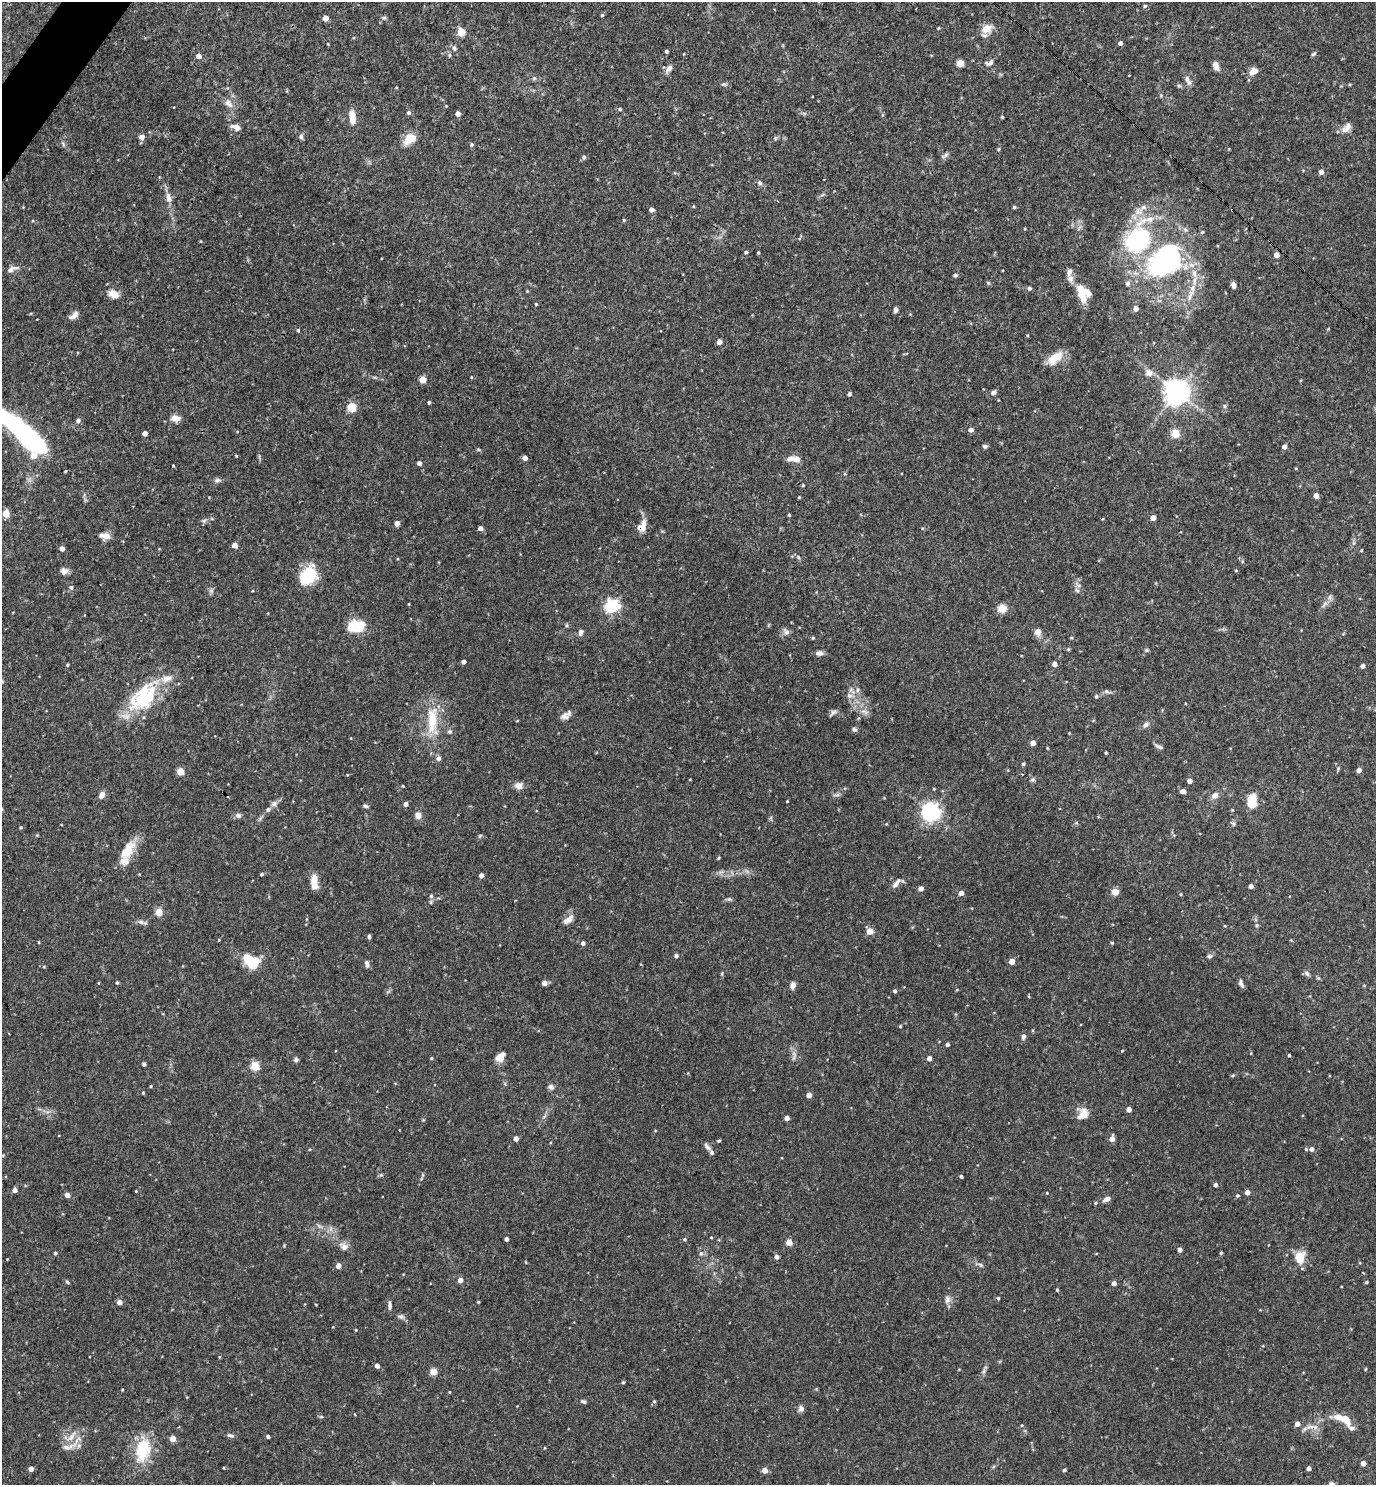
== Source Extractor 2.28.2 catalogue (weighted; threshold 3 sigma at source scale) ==
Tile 11 of 4 x 4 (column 3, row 3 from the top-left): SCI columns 2897-4270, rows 1484-2966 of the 5935 x 5931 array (HDU 1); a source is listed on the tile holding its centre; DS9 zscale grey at full resolution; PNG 1378 x 1487 px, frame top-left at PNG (2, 2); no overlay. Shown black and unused: <1% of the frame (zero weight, under 3 of 4 exposures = <1% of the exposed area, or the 3 px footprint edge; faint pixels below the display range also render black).
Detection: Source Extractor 2.28.2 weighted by HDU 2 'WHT'; one run over the whole footprint, this tile lists its part. Background 0.0714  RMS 0.0036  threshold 0.0162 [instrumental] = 3 sigma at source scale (4.5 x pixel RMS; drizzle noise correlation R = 1.50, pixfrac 1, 0.05/0.05 arcsec/px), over >= 5 px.
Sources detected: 329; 1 inside a brighter object's white glare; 4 cosmic-ray / hot-pixel residue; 1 long thin detection or spike segment (spike, bleed or trail) — not listed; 14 inside a brighter listed object's ellipse — not listed separately; the other 309 listed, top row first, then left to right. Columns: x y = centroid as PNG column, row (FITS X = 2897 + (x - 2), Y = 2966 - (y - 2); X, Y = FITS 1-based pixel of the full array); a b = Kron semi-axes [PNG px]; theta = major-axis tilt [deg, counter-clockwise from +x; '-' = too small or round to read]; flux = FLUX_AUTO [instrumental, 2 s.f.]
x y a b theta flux
1145 6 5 4 - 0.61
602 15 4 4 - 0.43
325 18 4 4 - 3.3
384 18 6 4 1 0.56
938 28 4 3 - 0.33
986 29 9 6 56 6.8
461 32 5 5 - 11
1120 43 4 4 - 1.3
454 48 8 6 -71 0.99
667 51 3 3 - 0.63
1314 54 6 4 39 0.64
449 55 5 5 - 0.57
199 56 4 4 - 2.5
960 63 5 5 - 10
990 63 12 7 29 1.4
1216 65 9 6 -69 2.2
669 68 10 6 52 1.8
1253 71 11 8 40 2.4
534 78 6 6 - 0.65
1187 79 11 6 -74 1.5
724 84 6 5 - 0.63
1350 84 3 3 - 0.33
1179 86 6 4 -19 0.53
229 103 14 9 -45 2.5
620 109 5 4 - 0.57
409 112 5 5 - 0.89
458 114 4 4 - 2
352 117 16 7 -80 4
1002 117 3 3 - 0.41
1348 126 13 8 75 1.8
237 128 9 8 - 1.6
141 137 8 7 - 1.4
301 137 7 6 - 0.83
410 138 13 8 39 6.8
63 144 7 4 -54 0.66
471 144 5 5 - 0.61
999 149 6 3 70 0.37
945 155 11 5 35 0.93
584 157 6 5 - 0.78
1321 172 4 4 - 2
760 183 7 6 - 0.83
168 198 15 7 -78 2.5
693 206 4 3 - 0.31
1014 207 4 4 - 0.55
651 210 4 4 - 1.8
624 220 4 4 - 0.4
1138 239 37 25 58 48
746 252 4 4 - 0.61
758 253 3 3 - 0.45
1276 255 4 4 - 3.6
1165 260 41 28 42 60
12 269 16 6 23 2
1194 273 13 7 -88 2.6
955 275 5 4 - 0.69
1070 278 11 9 -72 2
988 283 5 5 - 0.47
1128 283 7 7 - 0.92
1233 285 6 4 -72 1.6
1029 288 5 4 - 0.85
113 294 14 9 -23 3.1
1190 295 21 5 71 2.7
1082 297 19 8 -64 6
536 304 4 3 - 0.3
1136 308 4 4 - 2.1
896 310 6 5 - 1
31 313 5 3 - 0.31
910 314 4 4 - 0.28
74 315 14 7 37 1.8
1328 329 5 3 - 0.25
298 330 4 3 - 0.5
1027 335 4 3 - 0.3
719 342 4 4 - 2.2
1055 358 23 11 37 5.6
1149 373 11 8 -49 2
471 377 4 4 - 0.31
423 379 5 4 - 6.4
993 392 7 6 - 0.95
1177 392 8 8 - 310
849 394 4 3 - 0.75
429 402 4 3 - 0.57
1224 406 6 4 -89 0.6
352 407 5 5 - 18
176 418 11 7 -6 2.7
78 420 6 5 - 0.97
971 430 5 4 - 1.8
145 433 4 4 - 2.4
1175 433 5 5 - 13
25 435 51 12 -43 93
985 446 6 5 - 0.74
1284 447 4 4 - 2
236 456 3 3 - 0.29
525 458 4 4 - 2
796 459 10 7 0 2.2
419 463 4 4 - 1.6
173 466 3 3 - 0.72
65 471 3 2 - 0.46
218 480 10 5 -4 1
803 485 4 4 - 0.33
1316 495 4 4 - 2.9
799 497 3 3 - 0.33
6 513 5 4 - 7.6
789 515 3 3 - 0.38
1153 518 4 4 - 2.9
212 519 6 4 -19 0.38
204 521 7 5 44 0.79
397 523 4 4 - 2.4
642 526 16 9 62 3.4
480 528 4 4 - 1.5
922 528 4 4 - 0.36
105 536 13 8 -7 2.5
234 545 4 4 - 2.8
62 549 4 4 - 2.2
1361 550 4 3 - 0.31
798 557 6 4 -48 0.58
64 571 10 8 15 1.7
1236 571 4 3 - 0.3
308 576 22 15 51 13
71 587 5 5 - 0.86
1077 590 7 5 -42 0.89
409 604 4 3 - 0.28
1324 604 12 4 60 1.3
611 606 6 6 - 76
1002 608 5 5 - 15
268 613 4 2 - 0.21
356 627 15 12 35 11
786 631 11 7 -43 1.4
581 632 7 5 70 1.5
1038 632 8 7 - 2.4
1071 637 5 3 - 0.35
813 638 4 3 - 0.4
1068 649 5 4 - 0.39
1146 650 6 5 - 0.53
819 653 9 6 2 1.4
464 662 4 4 - 1.3
1055 664 4 4 - 2.4
67 665 4 3 - 0.41
1363 666 4 4 - 1.6
169 678 10 9 - 2.3
857 690 6 4 71 0.63
1107 691 10 5 -13 0.92
849 695 9 8 - 1.7
1096 696 5 5 - 0.6
143 699 17 10 48 37
865 712 13 5 -18 1.5
833 713 12 5 37 1
565 715 15 7 31 2
432 721 46 15 90 13
517 721 4 2 - 0.23
1146 725 8 6 47 1.4
854 729 6 5 - 0.81
450 732 6 6 - 0.75
1069 733 3 3 - 0.29
1033 743 4 4 - 2.6
1159 746 12 4 -21 0.93
1047 748 4 3 - 0.29
1106 753 3 3 - 0.33
1023 764 4 4 - 0.59
1338 768 6 4 70 0.49
1359 770 4 4 - 1.8
180 772 5 4 - 9.8
1033 779 7 5 17 0.67
1190 781 4 4 - 2.1
403 786 3 3 - 0.29
518 786 9 8 - 2.3
934 789 4 3 - 0.34
1183 791 4 4 - 2.7
102 795 7 5 63 2.3
837 795 9 4 12 0.79
1215 795 7 6 - 2.3
1252 800 11 6 81 13
787 801 3 2 - 0.27
274 804 10 7 33 1.4
406 804 4 4 - 1.4
366 806 6 4 -12 0.67
2 809 5 3 - 0.33
931 812 6 6 - 170
238 815 7 6 - 1.2
418 815 7 6 - 2.6
1233 823 7 5 -82 0.71
886 824 4 4 - 0.3
21 827 5 4 - 0.39
480 836 7 3 53 0.44
127 850 30 14 58 7.9
719 858 4 3 - 0.4
261 874 3 3 - 0.58
481 875 4 4 - 1.7
314 882 15 6 -88 4.9
896 883 17 6 52 1.7
1251 886 4 4 - 1.8
921 888 4 4 - 2.2
1115 892 4 4 - 8.9
961 893 4 4 - 2.2
1181 894 4 3 - 0.35
431 896 5 4 - 0.71
729 899 8 5 -10 0.71
159 912 4 4 - 11
568 920 16 7 39 2.3
141 922 10 6 -11 1.2
1257 925 6 5 - 0.56
1225 926 4 3 - 0.3
870 931 4 4 - 5.9
369 936 5 3 - 0.75
219 940 3 3 - 0.27
39 942 4 2 - 0.27
583 943 4 4 - 1.2
1112 943 4 3 - 0.42
676 956 4 4 - 0.98
1209 956 7 5 16 0.72
250 961 17 10 -35 13
1012 961 4 4 - 5
367 964 9 5 -80 1.2
44 967 5 3 - 0.39
1307 973 7 6 - 0.95
1318 978 5 5 - 0.44
117 982 4 3 - 0.52
544 983 6 5 - 1.3
1241 984 9 4 -68 1.1
793 985 8 6 79 1.7
1364 985 5 3 - 0.26
957 990 5 3 - 0.31
895 991 4 4 - 0.74
900 1026 4 3 - 0.32
1023 1036 8 5 74 1.2
947 1044 4 4 - 0.97
1251 1053 3 3 - 0.24
1289 1055 3 3 - 0.55
500 1057 11 8 45 3.4
431 1058 4 3 - 0.4
929 1058 4 4 - 1.8
296 1060 6 5 - 0.78
144 1064 4 4 - 0.92
255 1066 5 5 - 19
151 1086 3 3 - 0.37
551 1087 7 6 - 1.2
143 1093 4 3 - 0.35
809 1095 4 4 - 3.2
1129 1109 4 4 - 2.4
1083 1114 15 13 68 3.8
787 1118 4 4 - 2.2
516 1139 4 4 - 2.3
1112 1139 5 4 - 2.7
719 1141 4 3 - 0.52
707 1147 15 5 -44 1.1
1306 1149 4 4 - 0.42
1312 1149 4 4 - 1.7
3 1155 5 3 - 0.28
381 1175 5 4 - 0.47
961 1176 3 3 - 0.7
1215 1185 4 4 - 0.98
15 1190 4 4 - 1.8
136 1191 3 3 - 0.27
1247 1192 4 4 - 2.2
1047 1193 3 2 - 0.27
67 1195 4 4 - 2.6
1237 1195 4 4 - 0.57
1107 1199 8 5 22 1.8
1095 1203 4 3 - 0.51
319 1226 8 4 -45 0.83
711 1237 4 3 - 0.28
507 1239 4 3 - 1.1
684 1239 5 4 - 0.54
789 1242 4 4 - 5.5
344 1247 11 8 -36 2.2
1180 1250 4 4 - 1.8
55 1253 4 4 - 0.63
701 1253 7 5 -89 0.91
1221 1253 4 3 - 0.51
776 1257 4 4 - 1.4
1300 1257 14 11 84 6.6
526 1262 4 2 - 0.27
981 1265 8 5 -28 0.82
338 1266 4 4 - 2.8
1363 1272 3 2 - 0.29
460 1280 5 4 - 2
67 1282 6 4 -45 0.46
1367 1282 4 3 - 0.43
1114 1283 4 4 - 2
1057 1290 4 3 - 0.41
947 1299 10 8 89 1.6
119 1302 5 4 - 2.1
478 1302 3 3 - 0.35
390 1306 11 5 89 1.1
401 1316 9 6 -9 1
219 1357 5 3 - 0.31
377 1366 4 4 - 1.9
1365 1369 5 3 - 0.27
984 1371 7 4 71 0.74
433 1372 5 5 - 7.9
623 1382 3 3 - 0.51
122 1390 3 3 - 0.29
584 1401 7 4 -16 0.81
654 1401 5 4 - 0.38
801 1409 8 7 - 1.3
321 1417 6 4 0 0.44
1346 1420 10 7 -49 4.6
1022 1425 4 4 - 0.35
1312 1427 23 6 -2 2.4
1351 1428 11 6 -32 1.3
230 1435 10 5 -14 0.95
268 1436 4 3 - 0.81
71 1437 26 11 30 5.1
173 1439 4 4 - 5.3
545 1448 4 2 - 0.26
143 1450 32 18 76 14
1363 1463 4 4 - 2.6
1309 1468 4 4 - 1.7
31 1469 4 4 - 2.6
765 1470 4 4 - 3.3
1064 1470 4 3 - 0.65
Overlapping masked pixels (flux is a lower limit): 2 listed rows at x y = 642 526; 1312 1427
Isophote crosses this tile's border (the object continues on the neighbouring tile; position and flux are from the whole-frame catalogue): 2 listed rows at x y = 25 435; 2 809